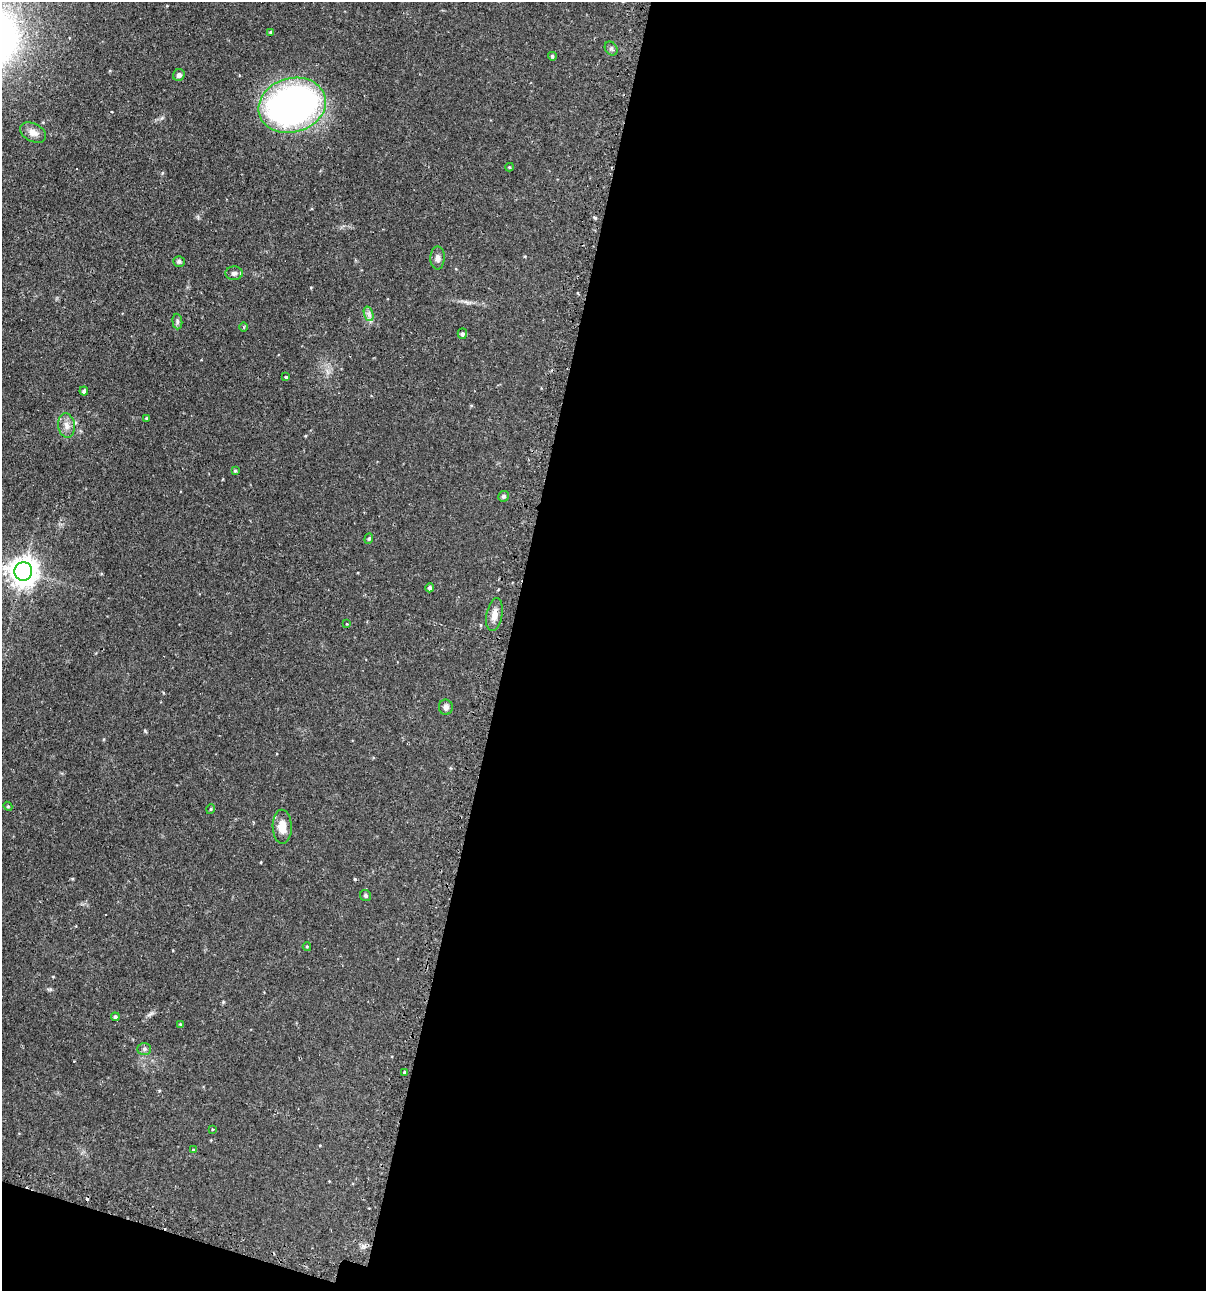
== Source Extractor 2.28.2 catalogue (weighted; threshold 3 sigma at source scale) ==
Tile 16 of 4 x 4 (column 4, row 4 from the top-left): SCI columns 3765-4968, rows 35-1323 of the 5246 x 5226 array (HDU 1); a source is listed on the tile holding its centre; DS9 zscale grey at full resolution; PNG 1208 x 1293 px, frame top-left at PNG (2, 2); each listed source drawn as its Kron ellipse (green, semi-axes under 4 px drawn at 4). Shown black and unused: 59% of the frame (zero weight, under 2 of 3 exposures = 4% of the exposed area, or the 3 px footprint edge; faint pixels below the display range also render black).
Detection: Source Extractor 2.28.2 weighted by HDU 2 'WHT'; one run over the whole footprint, this tile lists its part. Background 0.089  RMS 0.0054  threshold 0.0243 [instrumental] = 3 sigma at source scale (4.5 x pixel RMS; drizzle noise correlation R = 1.50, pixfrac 1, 0.05/0.05 arcsec/px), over >= 5 px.
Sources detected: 41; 4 cosmic-ray / hot-pixel residue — neither listed nor drawn; the other 37 listed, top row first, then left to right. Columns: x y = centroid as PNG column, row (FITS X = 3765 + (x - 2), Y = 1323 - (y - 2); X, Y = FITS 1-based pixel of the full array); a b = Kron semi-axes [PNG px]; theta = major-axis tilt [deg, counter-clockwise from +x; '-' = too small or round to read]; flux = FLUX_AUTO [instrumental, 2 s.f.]
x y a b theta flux
270 32 4 3 - 0.51
611 48 7 6 - 1.2
552 56 4 4 - 0.89
179 75 6 5 - 1.7
292 105 34 27 16 200
33 132 14 9 -27 3.7
509 167 4 4 - 0.53
438 258 11 7 89 2.2
179 261 6 5 - 1
234 273 8 7 - 1.5
369 314 7 4 -72 1.6
177 321 8 5 -86 1.2
244 327 4 3 - 0.48
462 334 5 4 - 1.1
286 377 3 3 - 0.61
84 391 4 4 - 1.5
146 418 3 3 - 0.51
66 425 12 8 -82 3.4
235 471 3 3 - 0.59
503 496 5 5 - 1.2
369 539 5 4 - 0.78
23 571 9 9 - 650
430 588 4 4 - 1.4
494 615 17 8 79 4.4
347 624 3 3 - 0.33
446 707 8 7 - 2.1
8 806 4 4 - 0.57
211 809 5 3 - 0.48
282 827 17 9 -89 6.9
366 896 6 5 - 1
307 947 4 4 - 0.55
115 1017 4 4 - 1
180 1024 4 3 - 0.47
144 1049 7 6 - 1.2
404 1072 3 3 - 1.9
212 1129 3 3 - 0.53
193 1150 4 4 - 0.49